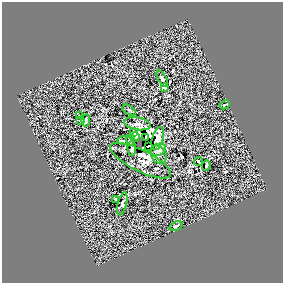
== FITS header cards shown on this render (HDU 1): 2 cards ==
NAXIS1  =                  281 /
NAXIS2  =                  281 /

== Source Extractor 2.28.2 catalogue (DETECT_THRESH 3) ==
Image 281 x 281 px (HDU 1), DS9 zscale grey, 1 PNG px = 1 image px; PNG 285 x 285 px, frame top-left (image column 1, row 281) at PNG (2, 2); each listed source drawn as its Kron ellipse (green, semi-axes under 4 px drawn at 4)
Background 0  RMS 33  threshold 100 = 3 sigma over >= 5 px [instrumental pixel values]
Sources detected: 29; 5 with non-positive FLUX_AUTO (blend fragments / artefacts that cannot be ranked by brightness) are neither listed nor drawn; the other 24 listed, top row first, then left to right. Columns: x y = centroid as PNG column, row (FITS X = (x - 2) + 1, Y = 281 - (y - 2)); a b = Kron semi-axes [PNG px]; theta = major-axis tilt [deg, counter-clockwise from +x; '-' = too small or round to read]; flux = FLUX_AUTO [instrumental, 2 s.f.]
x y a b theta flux
162 78 9 3 -60 4900
165 87 3 2 - 2000
225 105 5 2 - 2100
129 110 7 4 -35 2700
80 116 2 2 - 1900
80 120 3 2 - 1900
86 120 6 2 84 3400
138 124 13 6 -10 10000
134 133 4 3 - 3500
135 136 4 4 - 11000
146 138 4 2 - 2200
158 139 12 5 75 4900
124 140 7 3 3 4800
130 140 5 4 - 7400
149 146 3 2 - 710
132 148 7 3 -87 2100
158 150 8 5 22 6800
159 155 9 7 -63 6900
141 161 34 10 -26 9700
199 162 5 2 - 2500
206 166 5 2 - 3700
116 200 3 3 - 3800
122 204 12 4 76 5500
176 226 7 2 21 2300
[5 non-positive-flux detections neither listed nor drawn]